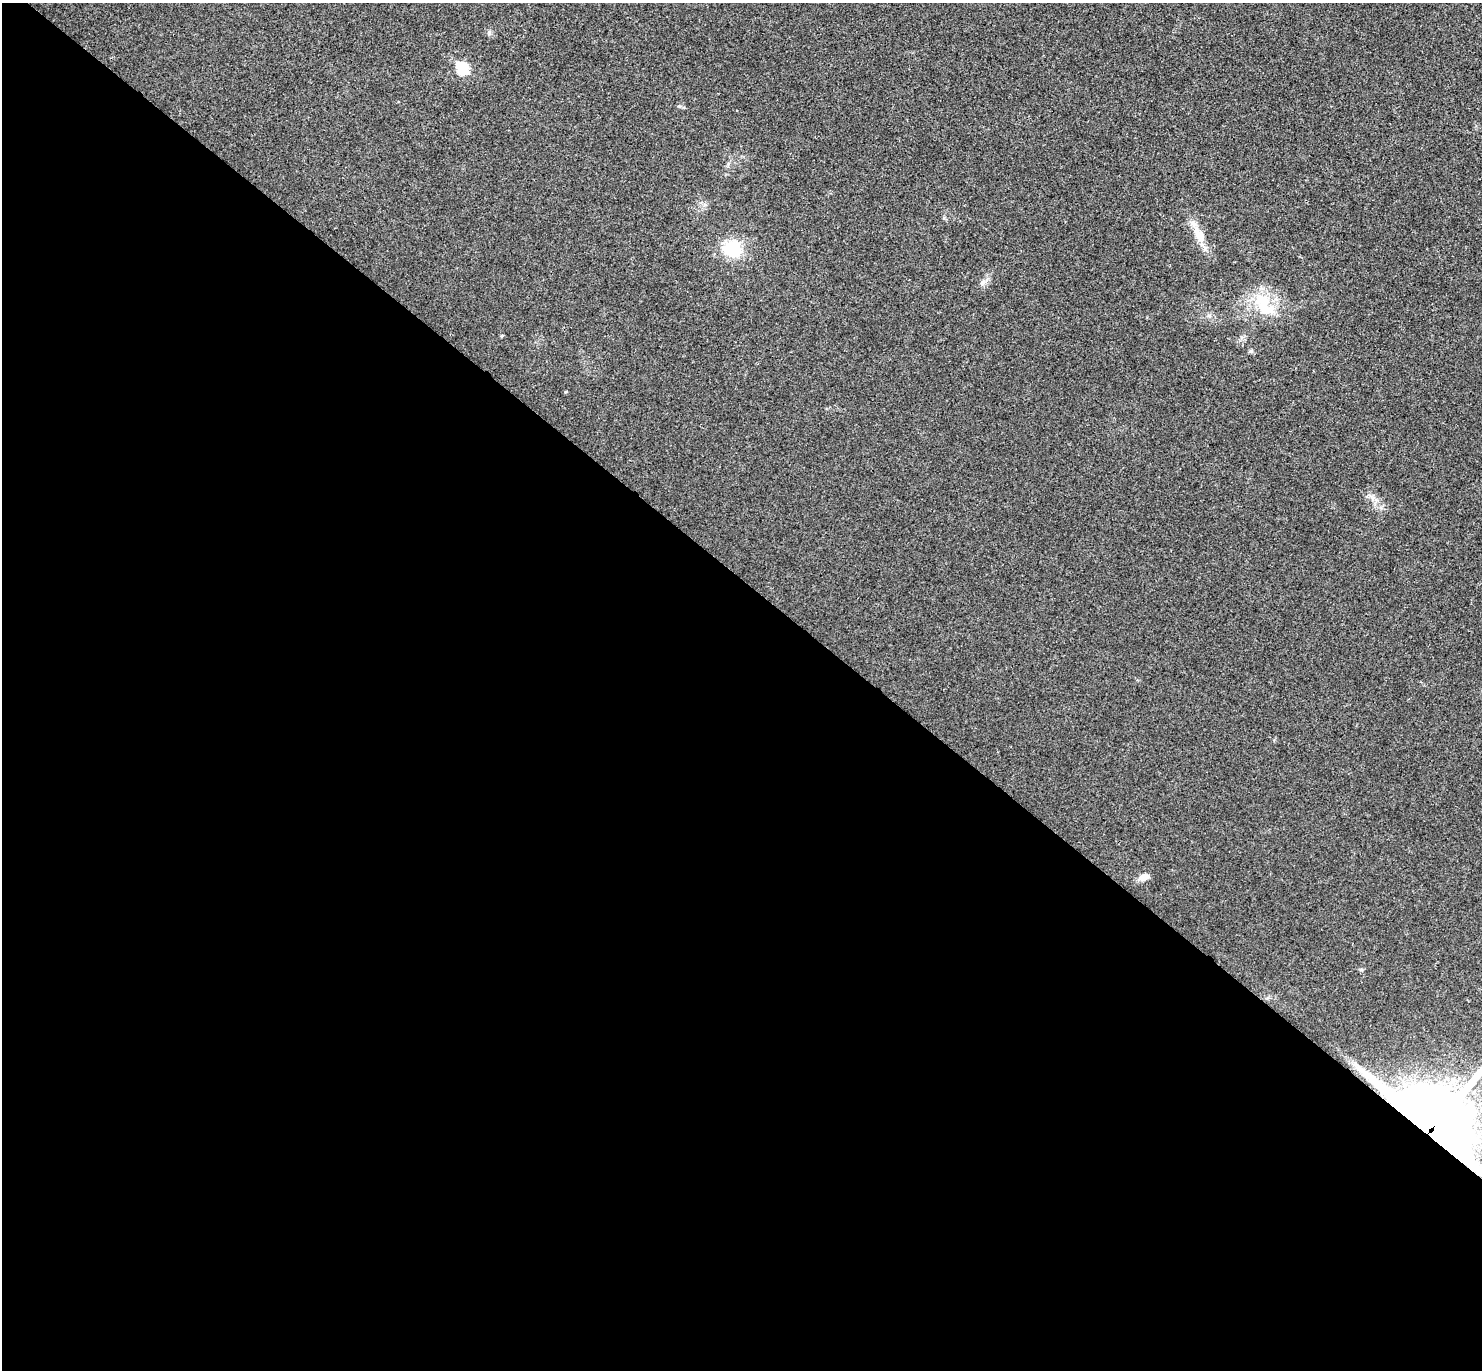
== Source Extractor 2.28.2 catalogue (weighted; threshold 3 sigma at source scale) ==
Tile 14 of 4 x 4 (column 2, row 4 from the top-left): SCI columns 1520-2999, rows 201-1568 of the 6002 x 6011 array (HDU 1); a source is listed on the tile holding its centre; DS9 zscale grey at full resolution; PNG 1484 x 1372 px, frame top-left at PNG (2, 3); no overlay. Shown black and unused: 58% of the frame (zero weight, under 3 of 4 exposures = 6% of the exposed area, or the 3 px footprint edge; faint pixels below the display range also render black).
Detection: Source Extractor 2.28.2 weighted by HDU 2 'WHT'; one run over the whole footprint, this tile lists its part. Background 0.0203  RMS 0.0058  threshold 0.026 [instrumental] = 3 sigma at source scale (4.5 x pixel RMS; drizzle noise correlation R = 1.50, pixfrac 1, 0.05/0.05 arcsec/px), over >= 5 px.
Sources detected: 9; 1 inside a brighter listed object's ellipse — not listed separately; the other 8 listed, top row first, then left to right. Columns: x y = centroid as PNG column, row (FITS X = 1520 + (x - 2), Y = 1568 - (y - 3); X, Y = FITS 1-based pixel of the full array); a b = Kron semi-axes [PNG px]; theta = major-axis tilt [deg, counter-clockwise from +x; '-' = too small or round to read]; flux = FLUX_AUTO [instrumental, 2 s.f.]
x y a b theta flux
463 69 8 7 - 27
1199 235 25 11 -56 9.2
732 249 18 17 - 23
983 282 9 5 48 2
1263 301 25 17 -42 17
1251 351 6 4 17 1.1
1143 877 13 7 18 3.6
1432 1128 30 22 -40 5300
Overlapping masked pixels (flux is a lower limit): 1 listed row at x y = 1432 1128
Isophote crosses this tile's border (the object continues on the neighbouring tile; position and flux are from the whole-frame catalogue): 1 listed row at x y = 1432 1128